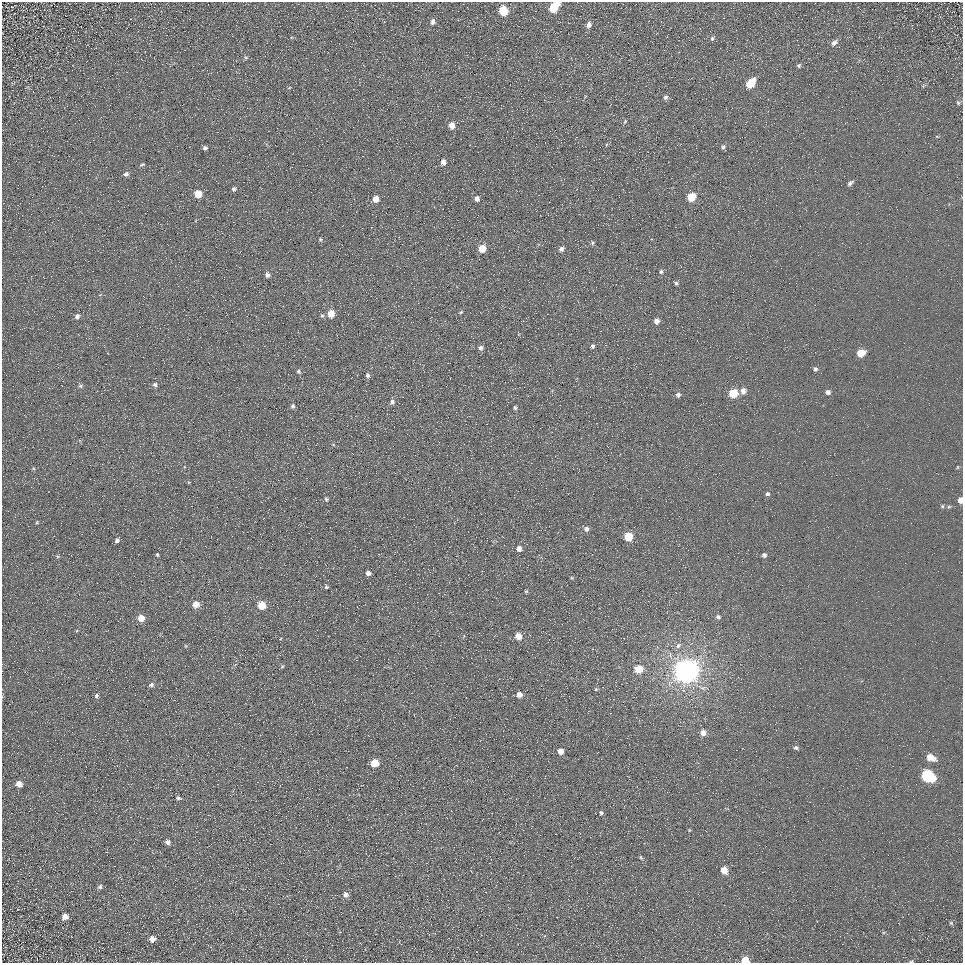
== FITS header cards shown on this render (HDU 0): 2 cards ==
NAXIS1  =                  961
NAXIS2  =                  961

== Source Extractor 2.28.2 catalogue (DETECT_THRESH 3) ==
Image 961 x 961 px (HDU 0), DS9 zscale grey, 1 PNG px = 1 image px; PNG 965 x 965 px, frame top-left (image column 1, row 961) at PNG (2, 2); no overlay
Background 5.54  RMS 7.8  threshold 23.4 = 3 sigma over >= 5 px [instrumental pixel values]
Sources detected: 103; all 103 listed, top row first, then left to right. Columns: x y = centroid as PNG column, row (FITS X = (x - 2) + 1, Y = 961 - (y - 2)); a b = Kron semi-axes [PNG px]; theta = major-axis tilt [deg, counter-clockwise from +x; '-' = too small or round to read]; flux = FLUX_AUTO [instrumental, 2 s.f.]
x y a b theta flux
554 7 10 6 51 17000
503 11 7 6 - 19000
432 22 7 5 84 1700
589 25 7 5 72 2400
712 38 6 4 68 830
834 43 9 6 40 2300
246 58 5 4 - 660
799 65 5 5 - 930
751 83 8 5 53 16000
923 86 7 4 32 720
665 97 6 5 - 1400
958 103 6 4 -48 810
625 121 7 4 62 770
452 125 6 5 - 4500
606 145 5 3 - 480
723 147 6 5 - 1100
205 148 5 4 - 1100
443 162 5 4 - 2500
142 164 6 3 25 710
126 174 6 6 - 1300
850 183 8 4 39 1400
234 189 5 4 - 970
198 194 5 5 - 11000
691 197 6 5 - 16000
477 198 5 5 - 2200
376 199 6 6 - 3900
320 239 5 4 - 690
592 243 6 4 -85 760
482 248 6 5 - 10000
561 249 6 5 - 1900
661 272 5 5 - 1100
267 275 7 6 - 1500
676 283 5 4 - 930
461 312 6 3 44 610
331 314 6 6 - 7300
322 315 6 4 -63 860
77 316 6 5 - 1800
656 321 5 5 - 3100
592 346 5 4 - 1400
481 348 6 5 - 1700
861 353 6 5 - 10000
815 369 6 5 - 1200
299 372 6 5 - 990
368 375 6 5 - 1300
155 384 6 5 - 1200
81 386 6 5 - 870
743 391 6 5 - 3100
828 392 6 5 - 1800
733 393 6 6 - 20000
678 395 6 6 - 1300
392 402 6 6 - 1600
293 406 6 5 - 1200
515 408 4 4 - 880
958 467 5 3 - 460
767 494 5 4 - 1300
326 499 6 4 -79 840
960 500 5 4 - 4700
942 506 5 5 - 630
949 507 6 4 2 690
264 518 3 2 - 420
37 523 5 4 - 610
586 529 6 6 - 2100
628 537 6 6 - 18000
117 540 5 4 - 1300
519 548 6 5 - 2600
157 555 4 3 - 680
764 555 5 5 - 1300
368 573 5 4 - 2100
572 578 5 3 - 570
326 587 4 4 - 830
526 591 4 4 - 570
196 604 6 6 - 5200
262 605 5 5 - 14000
718 617 6 5 - 1300
141 618 5 5 - 6700
518 636 6 6 - 5400
678 646 7 6 - 1800
282 666 5 5 - 600
639 669 6 6 - 11000
686 671 8 8 - 820000
151 685 5 5 - 1200
596 689 6 5 - 630
519 694 5 5 - 3500
96 695 5 5 - 1100
703 733 6 6 - 3800
796 748 5 5 - 1200
560 751 5 5 - 4400
931 757 9 6 -26 7100
375 763 5 5 - 12000
928 776 9 6 -30 58000
19 784 6 5 - 3400
178 798 5 4 - 1000
601 813 5 4 - 930
168 842 5 4 - 2200
641 858 7 4 -63 670
724 870 6 5 - 6300
100 887 6 5 - 1100
346 894 6 6 - 2300
65 916 6 6 - 2900
951 923 6 4 -45 550
152 939 5 5 - 2900
745 960 6 5 - 9500
911 961 5 3 - 580
At the frame edge (FLAGS 8, measured only in part): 4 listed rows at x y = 554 7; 960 500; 745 960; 911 961